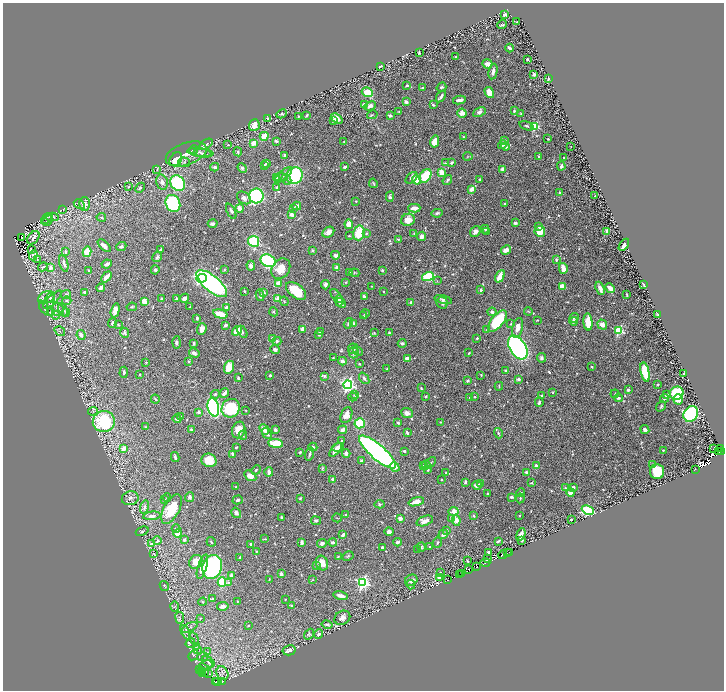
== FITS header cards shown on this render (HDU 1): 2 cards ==
NAXIS1  =                 1443
NAXIS2  =                 1376

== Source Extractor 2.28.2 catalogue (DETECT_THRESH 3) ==
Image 1443 x 1376 px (HDU 1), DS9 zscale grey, zoomed out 1/2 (1 PNG px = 2 x 2 image px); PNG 726 x 692 px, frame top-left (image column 2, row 1375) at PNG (3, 3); each listed source drawn as its Kron ellipse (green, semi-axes under 4 px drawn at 4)
Background 0.486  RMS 0.013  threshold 0.04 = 3 sigma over >= 5 px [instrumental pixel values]
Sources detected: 786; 63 cannot appear on this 1/2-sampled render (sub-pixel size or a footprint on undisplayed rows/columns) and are neither listed nor drawn; of the other 723, the 500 brightest by FLUX_AUTO listed and drawn (223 fainter detections omitted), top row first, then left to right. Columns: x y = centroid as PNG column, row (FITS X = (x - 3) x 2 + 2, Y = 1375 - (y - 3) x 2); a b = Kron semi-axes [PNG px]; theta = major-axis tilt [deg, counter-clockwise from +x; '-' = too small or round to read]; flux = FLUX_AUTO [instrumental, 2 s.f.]
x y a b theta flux
504 14 3 2 - 3.8
517 22 2 2 - 2.4
502 24 5 2 - 3.8
509 48 4 2 - 8.7
419 53 2 2 - 3.8
455 56 2 2 - 2
527 59 2 2 - 4.6
487 64 5 4 - 13
380 66 3 2 - 4.3
493 71 8 3 78 13
534 74 3 3 - 5.2
548 78 3 2 - 3
407 86 4 2 - 3.6
441 87 5 4 - 4
422 88 3 3 - 3.1
367 92 6 4 -25 41
489 93 6 4 -57 29
441 96 7 2 56 8.8
459 100 6 3 9 9.8
406 102 3 3 - 11
364 105 4 3 - 10
433 105 3 3 - 4.5
370 106 6 4 24 8
399 111 4 2 - 2.5
514 111 4 3 - 3.1
479 112 7 4 27 8.7
462 113 5 4 - 21
521 113 4 3 - 2.2
282 114 5 3 - 4
307 115 3 2 - 3.3
372 115 5 2 - 2
298 116 2 2 - 1.9
390 116 3 3 - 7.3
337 118 6 3 -40 18
267 119 2 2 - 2.5
333 120 3 2 - 14
254 125 6 5 - 23
526 126 7 3 -19 4.3
535 126 3 3 - 140
264 136 4 3 - 51
463 137 3 3 - 2.5
548 139 2 2 - 3.7
505 140 3 3 - 4.3
276 141 4 2 - 3.9
344 141 3 2 - 1.9
435 142 6 4 76 31
254 143 3 3 - 41
206 144 7 3 33 4.5
228 145 2 2 - 2.3
503 145 4 3 - 6
506 146 4 3 - 5.4
571 147 2 2 - 1.9
194 150 4 3 - 2.4
200 152 13 4 -7 9
238 152 4 3 - 3.3
203 153 9 4 -7 6
186 154 21 11 20 37
284 155 4 3 - 4.1
468 156 5 3 - 2.3
539 157 2 2 - 3.1
564 158 2 2 - 5
176 159 7 5 54 92
184 162 6 5 - 5.5
266 163 3 2 - 4.2
445 163 4 3 - 2.5
452 163 3 2 - 4.8
265 165 3 3 - 4.5
561 166 4 3 - 5.2
215 167 4 3 - 6.7
344 167 4 3 - 3.6
242 168 5 4 - 4.8
157 169 4 2 - 2.1
503 169 3 3 - 9.1
441 173 4 3 - 32
284 175 11 4 42 13
295 175 8 7 - 190
426 176 7 5 54 83
280 177 6 4 8 6.3
277 178 4 3 - 3.1
412 178 7 4 44 12
480 179 2 2 - 5.9
286 180 5 4 - 6.1
417 180 5 4 - 27
447 180 5 3 - 3.7
162 182 8 5 -76 13
178 183 8 6 -50 280
373 183 5 3 - 2.6
129 187 4 3 - 2.7
277 187 3 3 - 6.2
140 188 5 3 - 5
471 189 3 2 - 20
559 193 3 2 - 4.5
256 196 7 7 - 360
595 196 2 2 - 1.8
390 197 5 4 - 5.7
244 198 8 5 -37 11
356 201 3 2 - 2.3
173 203 9 7 -69 250
79 204 6 3 -31 3.4
84 204 7 5 90 16
504 204 3 2 - 2.7
297 206 4 4 - 6
240 208 4 3 - 22
294 208 3 3 - 2
414 208 6 3 1 19
63 210 4 2 - 1.8
231 211 8 3 -65 5.3
437 213 5 3 - 5.9
292 215 4 3 - 13
52 217 6 4 2 5.9
101 217 5 3 - 3.9
46 219 6 2 45 3.6
48 220 6 4 46 6
408 220 7 6 - 27
515 223 3 2 - 7.7
213 224 5 3 - 6.9
349 224 5 4 - 26
539 227 3 3 - 6.6
485 229 4 3 - 3.1
540 231 5 5 - 49
607 231 3 3 - 13
328 232 6 5 - 13
475 232 6 5 - 13
486 232 3 3 - 1.9
359 233 7 6 - 87
367 233 4 3 - 3.6
414 233 3 3 - 2.1
349 236 3 2 - 2.3
421 236 4 4 - 12
21 238 2 2 - 3
33 238 7 5 52 14
398 239 4 3 - 2.7
254 241 5 5 - 140
624 245 7 2 57 14
104 246 8 4 -45 12
121 246 5 3 - 4.3
161 249 4 2 - 2.4
31 250 3 3 - 5.4
313 250 4 3 - 3.8
506 250 5 4 - 15
66 252 3 2 - 5.7
87 252 5 3 - 75
33 255 5 4 - 5.4
335 255 4 4 - 6.4
157 257 5 4 - 5.6
37 260 4 3 - 1.9
556 260 4 3 - 4.3
268 261 8 6 -28 220
64 263 8 3 -74 7.4
107 264 5 3 - 8
251 266 5 4 - 7.9
43 267 5 2 - 2.4
50 267 3 3 - 13
336 268 4 3 - 8
563 268 5 3 - 31
281 269 11 8 52 36
89 270 2 2 - 2.5
155 270 5 4 - 4.9
224 270 3 3 - 2.5
382 270 3 3 - 2.9
350 273 4 3 - 2.3
354 273 5 3 - 2.9
500 276 7 3 64 33
106 277 6 3 49 20
428 277 6 4 15 150
201 278 5 4 - 130
437 281 3 3 - 2.1
346 282 3 2 - 2.1
278 283 3 3 - 42
212 284 19 7 -40 600
325 285 4 3 - 9.6
644 285 4 2 - 4.7
371 286 2 2 - 1.9
562 286 4 4 - 25
101 288 4 3 - 11
600 288 7 3 -69 14
610 288 5 3 - 27
481 290 3 3 - 7.9
244 291 2 2 - 3.1
296 291 12 6 -37 85
85 292 4 3 - 7.6
384 292 2 2 - 2
263 293 4 4 - 7.8
66 294 5 3 - 3.6
260 295 5 3 - 6.8
627 295 3 2 - 2.8
336 296 8 3 -52 7.2
46 297 8 6 26 17
364 297 4 3 - 7
50 298 5 4 - 6.3
176 298 2 2 - 5.3
184 298 5 3 - 11
278 298 3 2 - 47
162 299 3 3 - 4.7
52 300 12 4 44 11
443 300 9 4 -15 6.8
67 301 4 3 - 3.5
144 301 4 4 - 33
284 301 5 3 - 2.6
339 301 6 4 -88 5.3
411 302 4 3 - 5.9
341 303 5 4 - 8
442 303 6 5 - 10
44 307 7 3 -63 3.8
132 307 5 3 - 2.8
190 307 2 2 - 1.9
226 307 4 3 - 7.2
58 310 6 6 - 9.1
63 310 7 4 -69 5.8
115 310 7 4 75 24
51 311 4 2 - 1.9
528 311 4 3 - 2.1
66 312 4 2 - 2.1
274 312 4 3 - 3.3
492 312 4 3 - 5.9
220 314 7 3 -15 56
365 314 5 3 - 3.3
56 315 4 3 - 4.3
658 315 4 2 - 2.8
363 316 3 2 - 1.9
197 318 3 2 - 5
574 318 5 3 - 4.2
537 320 2 2 - 2.5
497 321 13 6 51 140
573 321 4 3 - 9.9
588 322 8 4 -85 78
112 323 5 3 - 4.4
348 323 6 3 58 5.5
354 323 3 3 - 5.2
511 324 4 3 - 2.8
602 324 5 4 - 17
118 325 3 2 - 2.1
225 325 3 2 - 6.6
517 328 10 5 77 21
202 329 6 4 70 15
302 329 4 3 - 13
487 329 3 3 - 2
60 331 6 3 -34 3.6
237 331 6 4 39 51
619 331 3 3 - 180
242 332 7 4 -59 4.6
320 332 4 3 - 5
125 333 5 4 - 6
374 333 3 2 - 1.9
389 333 3 2 - 4.8
81 335 5 3 - 9.4
319 335 3 3 - 8.6
272 338 3 3 - 7.1
477 338 2 2 - 5.2
277 341 4 3 - 3.8
176 342 6 4 86 5.1
194 343 3 2 - 5.7
402 343 4 3 - 4.2
518 347 13 8 -57 750
275 349 5 4 - 8.1
353 349 5 5 - 5.1
358 351 5 4 - 4.8
354 352 6 5 - 16
194 353 5 4 - 8.6
469 353 4 2 - 2.3
333 358 2 2 - 2.2
541 358 5 3 - 7.2
407 359 3 3 - 20
188 361 4 3 - 2.5
342 361 4 3 - 8.9
146 362 3 3 - 2.4
359 364 2 2 - 2.5
229 367 6 5 - 41
592 367 3 2 - 2.5
387 369 4 2 - 2.5
506 371 3 2 - 7.6
124 372 5 3 - 4.9
645 372 10 4 -77 110
139 374 2 2 - 2.2
684 374 2 2 - 16
270 375 3 2 - 5.9
481 375 2 2 - 2
324 376 4 4 - 3.8
238 378 3 3 - 4.5
364 378 6 3 -51 6.1
518 379 2 2 - 18
468 381 4 3 - 3.6
348 385 4 4 - 540
657 385 3 3 - 2.7
499 386 4 2 - 1.9
421 388 2 2 - 2.2
628 390 3 3 - 5.9
224 393 5 3 - 12
552 393 4 3 - 2.7
677 393 7 6 - 200
215 394 4 3 - 4.1
615 394 4 2 - 2.3
355 395 4 3 - 2.1
666 395 4 3 - 7.4
425 396 3 3 - 3.4
541 396 3 2 - 4.2
353 397 4 3 - 2.6
475 397 3 2 - 2.3
470 398 3 2 - 2.6
618 398 4 3 - 4.2
664 398 4 3 - 4.9
155 399 4 2 - 2.8
678 399 5 5 - 26
539 402 5 3 - 5.6
661 406 5 3 - 4.1
213 407 9 5 -75 690
231 408 9 9 - 130
93 411 5 3 - 3.6
246 411 4 2 - 2.1
199 412 2 2 - 24
407 413 6 5 - 12
691 414 8 6 55 490
346 415 8 5 68 21
180 417 3 3 - 3
177 419 4 3 - 4.9
104 422 11 10 - 190
440 422 3 3 - 2.2
360 423 5 5 - 150
398 423 3 2 - 3.9
145 427 3 2 - 1.8
191 429 3 3 - 4
264 429 6 3 -49 17
239 430 8 6 69 32
275 430 4 3 - 7.3
342 430 4 3 - 15
645 430 4 4 - 7.8
407 433 4 2 - 5.2
498 433 5 3 - 3.9
267 434 6 4 -53 11
243 435 4 3 - 2.7
342 441 3 2 - 4.2
276 443 7 4 -7 110
236 447 4 2 - 2.9
313 447 4 3 - 5.1
338 447 6 3 22 12
123 449 3 3 - 25
714 449 3 2 - 7.1
721 449 3 1 - 23
336 450 8 3 49 21
663 450 2 2 - 2.5
404 451 3 3 - 4
718 451 2 1 - 890
721 451 2 2 - 570
300 452 4 3 - 4.2
378 452 23 7 -41 1000
346 453 4 3 - 8.8
233 454 4 2 - 14
310 454 6 2 73 6
175 457 5 2 - 6.6
209 460 7 6 - 53
361 461 3 2 - 4.5
430 463 6 3 47 3.5
653 464 3 3 - 2.2
426 465 4 3 - 3.5
423 466 3 3 - 2
536 466 4 3 - 9
395 467 5 4 - 16
322 468 4 2 - 2.8
695 469 2 1 - 15
256 470 5 2 - 3.2
428 470 3 3 - 3.1
657 471 7 7 - 86
269 472 4 2 - 13
526 472 4 3 - 4.2
446 473 3 3 - 2.7
250 476 6 4 -33 22
332 479 3 3 - 5.7
441 480 2 2 - 2.5
465 482 3 2 - 6.5
481 483 3 3 - 2.8
531 483 3 3 - 2.4
477 485 5 3 - 18
236 487 3 2 - 2.2
573 487 3 2 - 6.8
565 488 3 2 - 2.8
571 492 4 3 - 14
487 493 2 2 - 2.4
521 493 4 3 - 2.1
190 497 5 4 - 8.9
511 497 4 2 - 6.5
130 498 8 7 - 12
167 498 4 3 - 2
300 498 3 2 - 2.4
520 498 5 3 - 3.3
165 500 3 3 - 2.8
238 500 5 3 - 5.4
416 502 8 3 15 26
379 504 5 3 - 4.3
144 507 6 4 73 6.4
171 509 16 8 62 82
588 510 6 4 -25 120
454 511 5 4 - 21
236 513 5 4 - 8.1
346 515 2 2 - 16
520 515 2 2 - 2.2
152 516 9 4 6 15
474 516 2 2 - 3.3
282 517 3 2 - 3.5
337 518 5 2 - 2
400 518 3 3 - 13
451 519 4 3 - 4.3
571 519 2 2 - 2.8
456 520 5 4 - 22
316 521 5 4 - 4.6
425 521 9 4 20 19
176 529 4 3 - 2.8
447 530 4 3 - 3
142 531 6 4 22 4.1
389 532 4 3 - 8.4
178 533 4 4 - 49
443 534 5 4 - 11
521 534 6 3 69 17
343 535 3 2 - 11
265 539 4 2 - 2.1
184 540 3 3 - 5
522 540 3 3 - 5.2
157 541 4 3 - 5.5
498 541 4 2 - 4
211 542 5 2 - 2.7
302 542 4 3 - 5.8
333 542 4 3 - 6.4
397 542 4 3 - 5
322 543 5 4 - 9.9
437 543 5 3 - 3
151 544 3 2 - 20
251 544 4 3 - 3.7
430 546 3 2 - 2.4
421 547 4 3 - 2.8
382 548 2 2 - 7.4
418 549 2 2 - 2.2
256 551 2 2 - 4.3
488 552 3 2 - 6.4
509 552 2 1 - 10
507 553 2 2 - 8.5
154 554 4 3 - 2.6
503 555 4 2 - 120
338 556 4 2 - 1.9
348 556 6 3 29 3.8
240 557 3 2 - 2.7
488 558 2 1 - 18
468 561 3 2 - 2.4
196 562 7 6 - 28
322 563 7 6 - 23
485 563 5 3 - 110
317 566 3 3 - 2
477 566 3 2 - 25
202 567 13 4 73 28
212 567 12 9 70 480
469 569 3 2 - 30
440 572 4 3 - 2.3
462 573 2 1 - 110
281 574 3 2 - 9.4
459 574 3 2 - 26
231 575 4 3 - 6.5
440 578 4 3 - 50
269 579 4 2 - 2.3
312 580 3 2 - 2.7
411 580 6 5 - 12
448 580 2 1 - 8.6
222 582 5 4 - 110
228 582 4 3 - 3.2
363 582 4 4 - 480
411 585 5 3 - 2.8
164 586 5 2 - 2.7
341 596 7 3 -13 15
212 599 3 2 - 2.6
285 599 2 2 - 1.9
202 602 4 3 - 2.8
237 602 4 2 - 2.2
223 606 6 4 9 9.6
291 606 3 2 - 2.8
174 607 5 3 - 3.5
180 618 6 3 -83 4.4
200 618 4 3 - 2.2
342 618 8 6 32 14
248 625 3 2 - 2.7
327 625 5 3 - 5.7
190 627 8 2 29 4.7
185 632 8 3 -62 6.7
309 634 6 3 50 3.2
319 634 5 4 - 6.4
194 639 6 3 -60 4.4
190 643 5 3 - 2.9
196 647 4 2 - 2.2
197 650 2 2 - 2
289 650 6 5 - 10
208 652 3 2 - 1.9
193 655 5 2 - 2
203 657 5 4 - 4.4
208 662 7 4 -41 8.7
206 665 7 3 11 6.4
200 670 2 1 - 5.3
201 671 3 2 - 13
202 673 2 1 - 41
205 673 2 1 - 16
222 673 7 5 -60 10
208 674 2 1 - 8.7
216 681 2 1 - 30
218 681 2 1 - 11
222 682 3 1 - 2.2
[223 fainter detections neither listed nor drawn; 63 sub-pixel or undisplayed-footprint detections neither listed nor drawn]